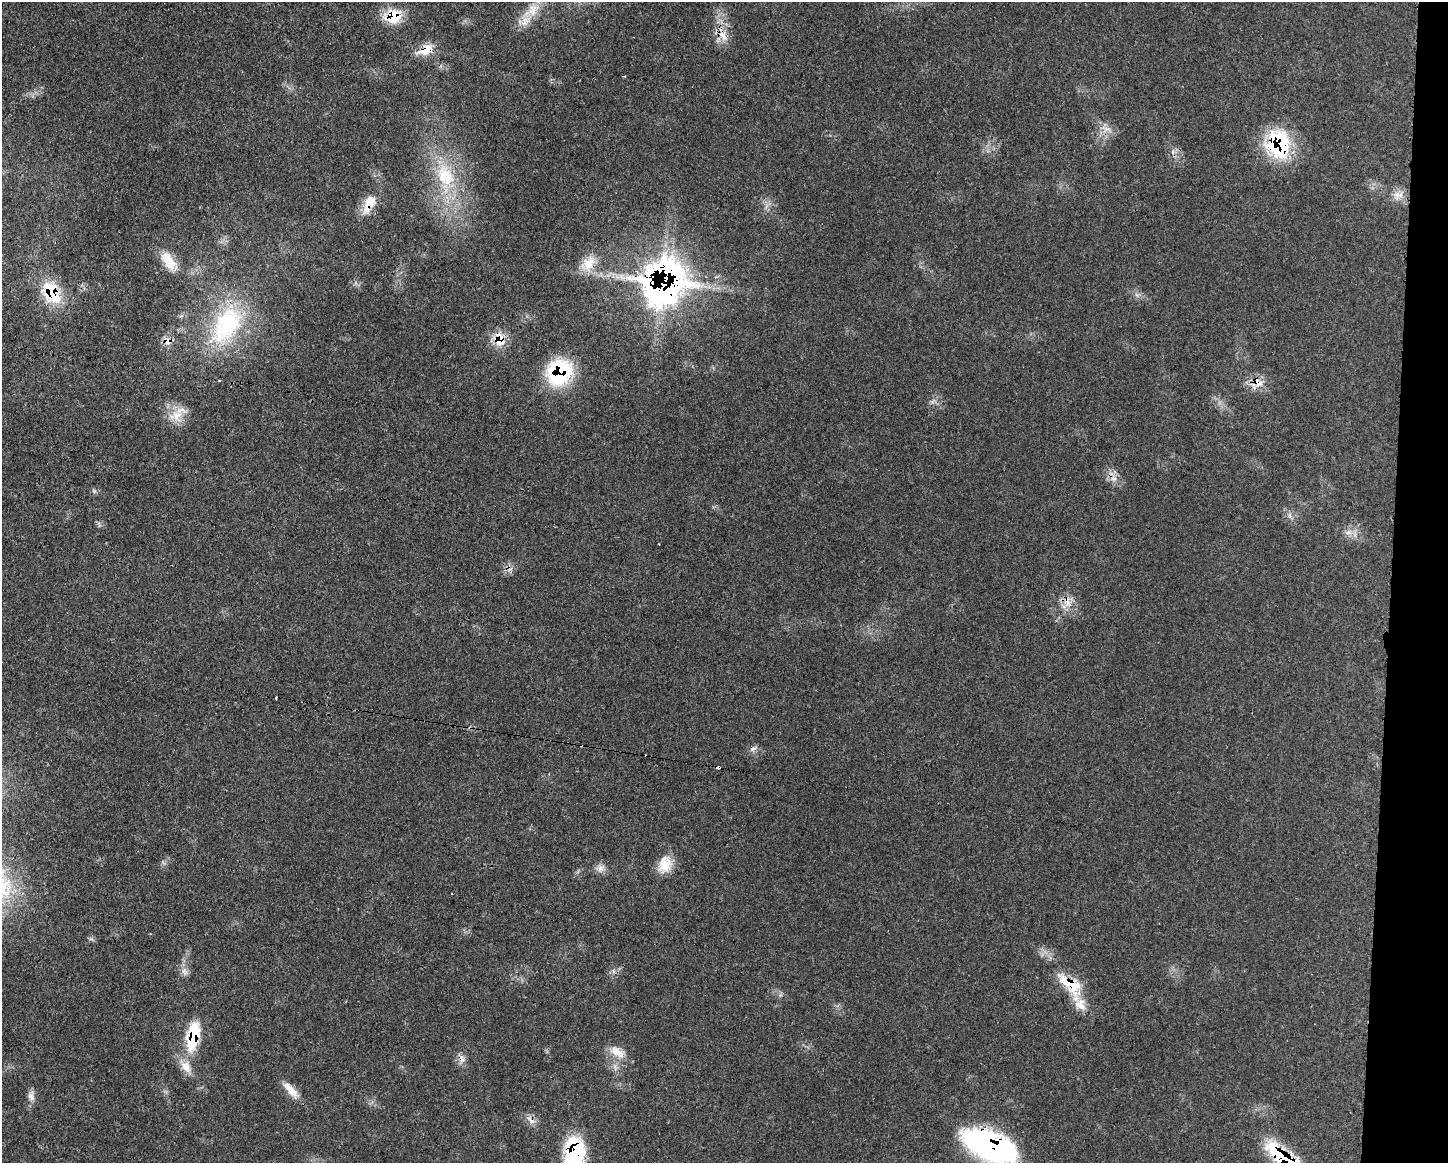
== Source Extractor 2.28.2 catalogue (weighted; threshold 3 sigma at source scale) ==
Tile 6 of 3 x 4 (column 3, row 2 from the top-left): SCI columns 3006-4451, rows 2328-3488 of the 4688 x 4663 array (HDU 1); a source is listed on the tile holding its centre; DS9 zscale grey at full resolution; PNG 1450 x 1165 px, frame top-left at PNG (2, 2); no overlay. Shown black and unused: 4% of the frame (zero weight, under 3 of 4 exposures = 2% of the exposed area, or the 3 px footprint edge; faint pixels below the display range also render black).
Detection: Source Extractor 2.28.2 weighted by HDU 2 'WHT'; one run over the whole footprint, this tile lists its part. Background 0.0546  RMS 0.0033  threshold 0.0147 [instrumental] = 3 sigma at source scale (4.5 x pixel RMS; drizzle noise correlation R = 1.50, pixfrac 1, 0.05/0.05 arcsec/px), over >= 5 px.
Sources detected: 49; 6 cosmic-ray / hot-pixel residue — not listed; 4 inside a brighter listed object's ellipse — not listed separately; the other 39 listed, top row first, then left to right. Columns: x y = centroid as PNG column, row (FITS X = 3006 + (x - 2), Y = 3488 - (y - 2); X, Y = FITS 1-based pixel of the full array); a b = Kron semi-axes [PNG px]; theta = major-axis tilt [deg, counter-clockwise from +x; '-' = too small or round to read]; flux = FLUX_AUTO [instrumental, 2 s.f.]
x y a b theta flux
532 10 33 15 41 8.1
393 16 22 18 13 9.9
723 36 20 9 -53 4.2
426 50 22 13 22 5.8
1106 129 18 10 -15 3.4
1281 145 45 21 -83 23
1173 152 8 4 -90 0.81
445 175 38 25 -63 21
1398 195 17 11 4 3.5
367 205 26 14 76 5.7
169 261 30 14 -56 6.6
588 264 27 16 52 7
664 282 33 30 37 190
51 293 30 19 -63 16
1137 295 7 4 -19 0.8
226 325 62 35 59 38
500 339 20 15 -83 6.3
168 341 11 10 - 2.6
559 372 30 26 51 28
219 381 4 2 - 0.34
1259 383 16 13 20 4.5
177 416 22 19 -4 6.6
1114 479 9 7 0 1.8
94 491 7 4 -45 0.61
1348 533 11 4 0 1.4
1067 602 19 10 -90 3.9
753 748 9 7 30 1.4
665 865 23 17 69 6.6
600 868 13 12 - 2.1
184 972 13 8 -72 1.9
1070 984 42 19 -45 14
193 1037 34 13 79 18
617 1052 24 13 -31 5.1
291 1090 24 9 -49 4.8
31 1096 15 9 -81 2.1
531 1120 15 7 -43 2.3
990 1146 62 29 -24 70
574 1153 32 20 89 31
1284 1157 52 17 -40 28
Overlapping masked pixels (flux is a lower limit): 18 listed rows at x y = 393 16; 723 36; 426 50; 1281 145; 367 205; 664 282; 51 293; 500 339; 168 341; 559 372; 1259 383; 1067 602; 1070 984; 193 1037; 531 1120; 990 1146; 574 1153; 1284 1157
Isophote crosses this tile's border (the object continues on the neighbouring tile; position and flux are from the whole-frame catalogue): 3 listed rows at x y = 990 1146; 574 1153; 1284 1157